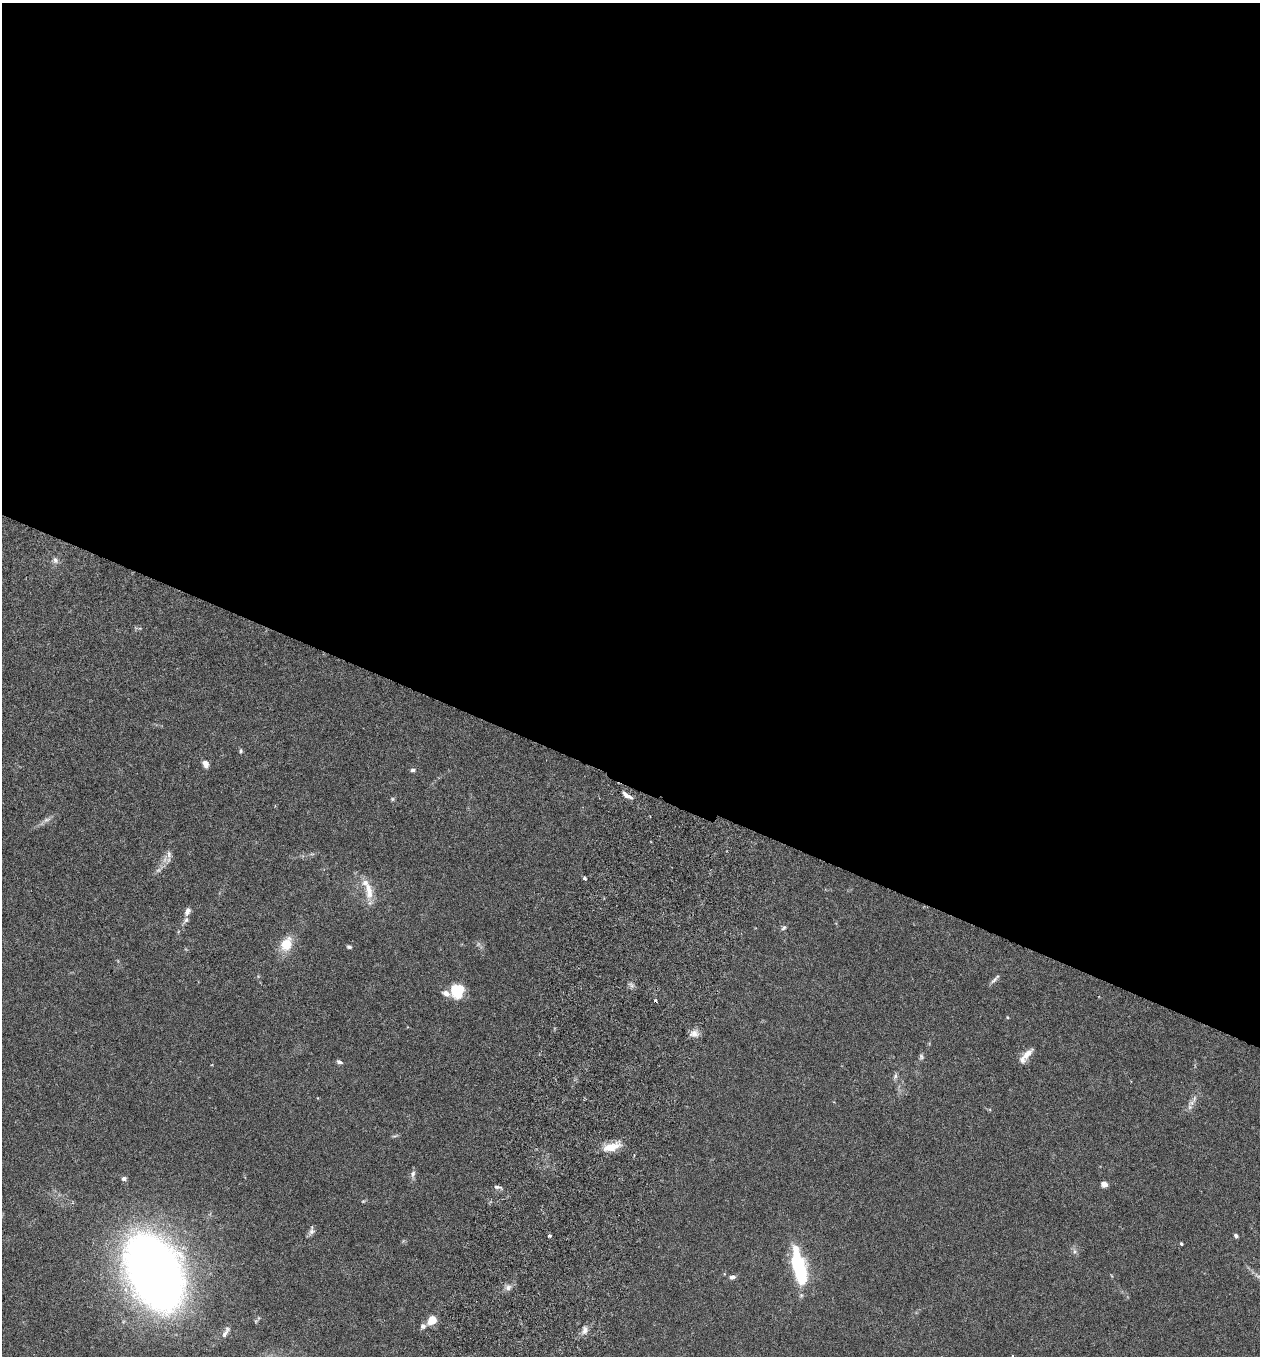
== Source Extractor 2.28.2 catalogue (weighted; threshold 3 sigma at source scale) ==
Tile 3 of 4 x 4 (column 3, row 1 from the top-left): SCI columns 2708-3965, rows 4089-5442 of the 5544 x 5466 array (HDU 1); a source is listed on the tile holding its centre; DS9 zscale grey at full resolution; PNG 1262 x 1358 px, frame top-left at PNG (2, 3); no overlay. Shown black and unused: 57% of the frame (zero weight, under 3 of 6 exposures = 3% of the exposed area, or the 3 px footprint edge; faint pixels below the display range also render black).
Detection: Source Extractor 2.28.2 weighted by HDU 2 'WHT'; one run over the whole footprint, this tile lists its part. Background 0.0171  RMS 0.002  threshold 0.008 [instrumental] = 3 sigma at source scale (4.09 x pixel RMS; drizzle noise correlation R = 1.36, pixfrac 0.8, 0.05/0.05 arcsec/px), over >= 5 px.
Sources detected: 51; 1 too faint to see at this stretch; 1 inside a brighter object's white glare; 1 cosmic-ray / hot-pixel residue — not listed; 4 inside a brighter listed object's ellipse — not listed separately; the other 44 listed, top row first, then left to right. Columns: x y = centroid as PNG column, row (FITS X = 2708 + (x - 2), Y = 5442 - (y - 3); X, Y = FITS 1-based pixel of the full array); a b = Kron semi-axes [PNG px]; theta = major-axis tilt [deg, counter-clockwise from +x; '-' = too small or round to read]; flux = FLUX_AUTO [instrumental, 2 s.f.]
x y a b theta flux
55 560 9 7 -64 0.63
241 751 6 5 - 0.29
205 764 7 5 -65 1.4
413 770 6 5 - 0.34
627 795 14 5 -33 0.93
392 799 6 4 -90 0.25
46 820 10 6 18 0.64
169 854 12 6 -85 0.77
584 878 3 3 - 0.59
369 891 26 9 -82 2.7
187 911 10 6 72 0.84
784 928 8 5 44 0.35
286 944 16 12 61 3.8
349 947 6 4 -14 0.34
994 980 12 5 46 0.57
455 992 14 8 -51 5.5
446 993 9 6 -21 1
1007 1017 5 3 - 0.15
694 1034 12 9 -15 1.1
1027 1054 18 7 47 1.6
921 1057 8 6 -85 0.4
339 1062 8 5 -21 0.43
895 1076 7 5 69 0.44
1192 1103 10 7 33 0.85
395 1136 10 3 11 0.27
611 1147 23 10 17 2.8
413 1174 10 6 78 0.59
124 1179 5 5 - 0.52
1104 1184 5 4 - 2.2
497 1187 10 4 -7 0.51
311 1232 11 7 59 0.61
549 1235 4 3 - 0.41
1236 1236 5 4 - 0.4
1181 1244 3 3 - 0.21
1074 1251 8 4 83 0.44
799 1268 27 11 -76 16
154 1272 55 33 -65 210
1258 1276 12 4 -26 0.48
732 1277 7 5 8 0.64
508 1288 9 8 - 0.82
432 1320 9 7 42 2.6
423 1326 7 6 - 0.56
585 1330 11 7 76 0.89
225 1332 17 6 61 0.79
Isophote crosses this tile's border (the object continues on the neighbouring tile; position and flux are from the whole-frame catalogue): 1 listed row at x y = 1258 1276